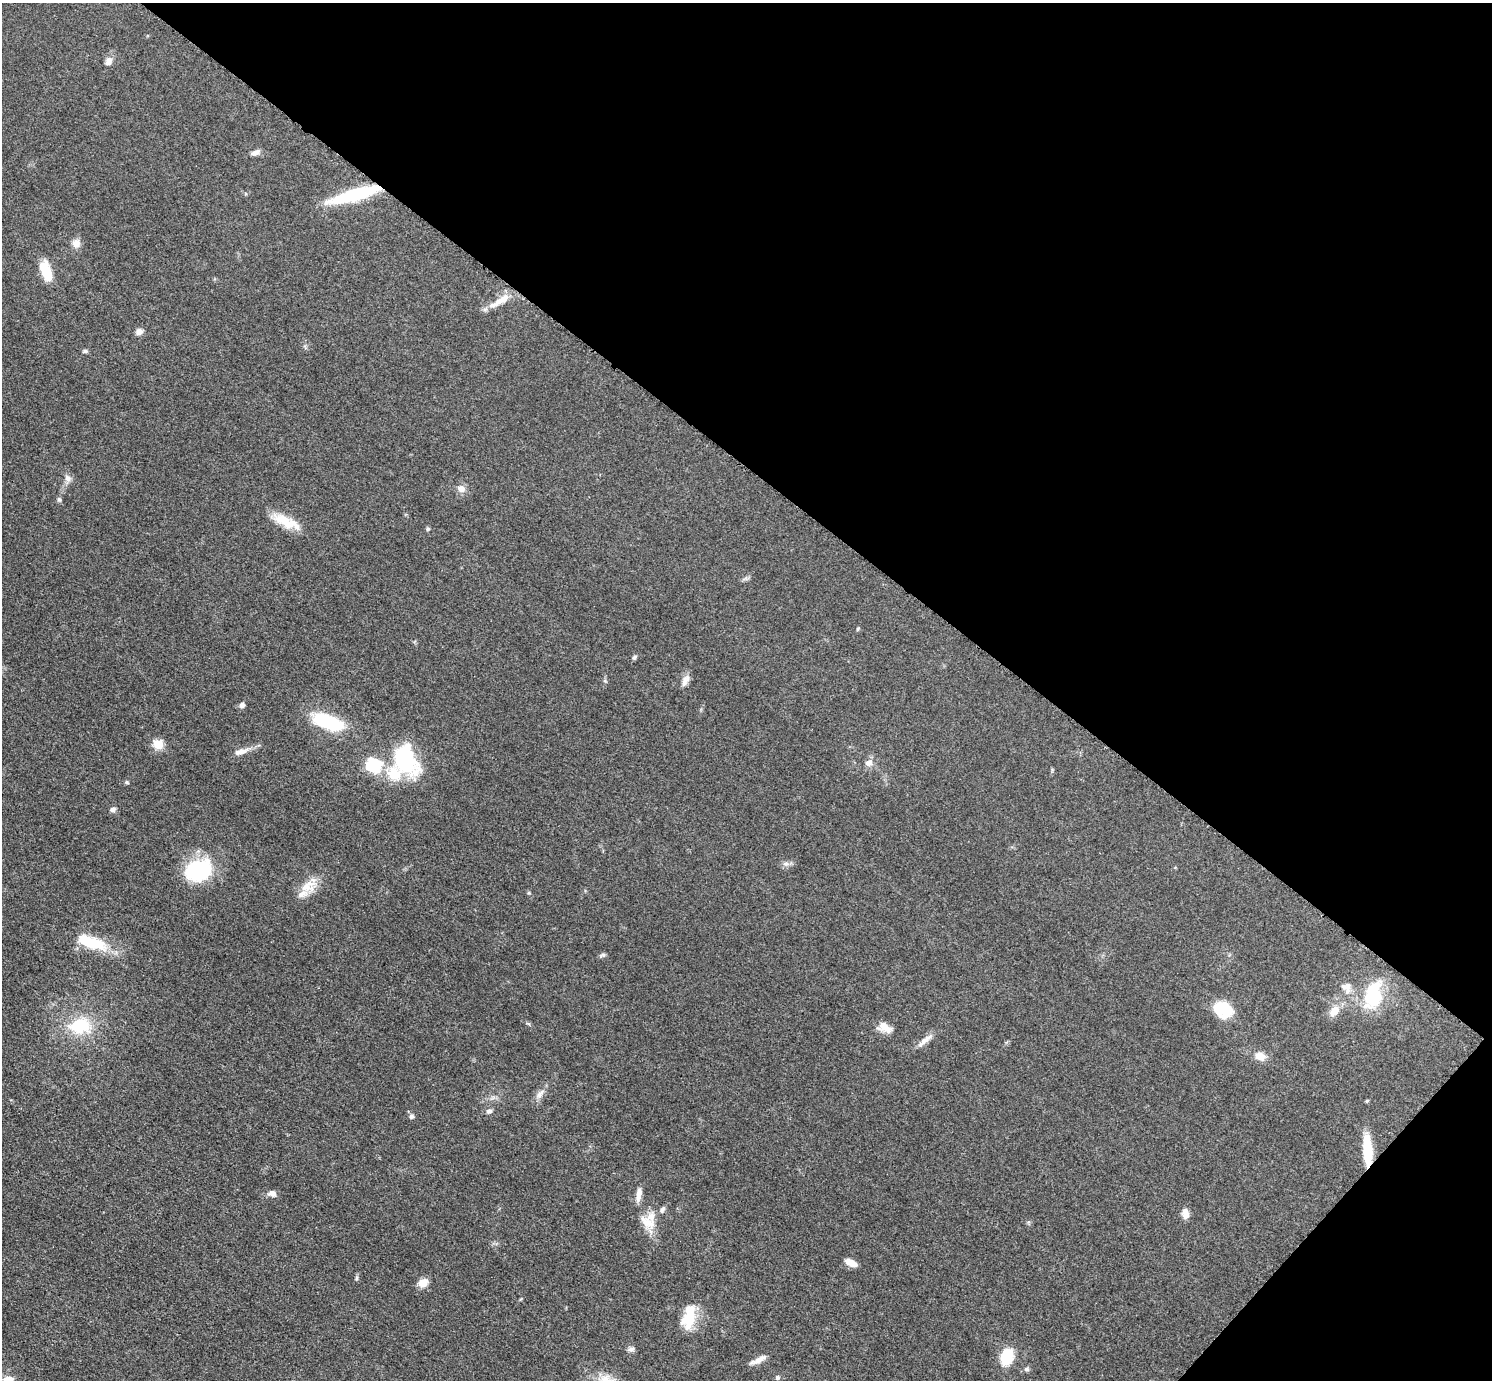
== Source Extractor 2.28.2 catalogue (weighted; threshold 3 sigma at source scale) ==
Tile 8 of 4 x 4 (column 4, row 2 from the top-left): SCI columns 4481-5970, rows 2919-4296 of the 5978 x 5981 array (HDU 1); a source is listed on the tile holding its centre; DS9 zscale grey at full resolution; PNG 1494 x 1382 px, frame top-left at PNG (2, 3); no overlay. Shown black and unused: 37% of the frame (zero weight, under 3 of 5 exposures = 1% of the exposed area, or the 3 px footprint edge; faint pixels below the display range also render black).
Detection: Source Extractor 2.28.2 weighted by HDU 2 'WHT'; one run over the whole footprint, this tile lists its part. Background 0.0533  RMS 0.0058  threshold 0.026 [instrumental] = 3 sigma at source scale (4.5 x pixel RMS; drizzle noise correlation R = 1.50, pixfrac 1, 0.05/0.05 arcsec/px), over >= 5 px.
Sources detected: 64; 1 inside a brighter object's white glare — not listed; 5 inside a brighter listed object's ellipse — not listed separately; the other 58 listed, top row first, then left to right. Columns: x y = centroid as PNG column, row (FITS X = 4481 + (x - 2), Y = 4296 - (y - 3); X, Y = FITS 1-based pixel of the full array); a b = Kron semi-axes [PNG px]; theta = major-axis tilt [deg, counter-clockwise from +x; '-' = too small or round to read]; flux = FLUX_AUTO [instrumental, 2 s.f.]
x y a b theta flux
108 61 11 8 59 3.2
255 152 12 6 24 2.7
355 194 54 11 16 42
76 243 9 9 - 4.6
46 271 24 11 -70 13
503 299 27 9 30 9.8
139 332 10 8 23 2.4
85 351 6 5 - 1
68 478 10 8 -59 2.8
461 489 10 9 - 3.8
59 499 7 5 -71 1.1
284 521 32 13 -33 13
427 529 6 5 - 0.86
858 629 6 4 70 0.67
634 657 7 5 41 1.1
605 681 6 3 -19 0.72
685 681 17 7 65 3.4
242 705 7 6 - 1.8
328 722 39 16 -19 33
158 744 5 5 - 27
241 752 20 7 16 4.7
406 759 27 19 -69 62
868 763 10 8 24 3.3
374 765 22 19 4 22
126 782 5 5 - 0.8
112 809 8 6 19 1.8
786 864 9 6 -5 2
198 870 28 20 23 49
308 886 24 17 27 10
91 942 37 13 -20 25
603 955 8 5 21 1.2
1348 988 18 7 -90 4.2
1373 995 33 19 75 32
1223 1010 21 15 -29 19
1334 1011 12 8 46 6.8
528 1024 6 4 -44 0.81
80 1025 24 17 13 25
884 1027 18 11 -22 6
925 1040 27 5 40 4.3
1260 1056 14 10 -26 5.3
540 1094 14 7 50 3.4
489 1111 8 6 11 1.9
411 1116 6 5 - 1.5
1367 1150 31 9 -87 20
272 1193 9 7 -16 3
639 1194 19 6 81 4.2
662 1210 9 6 51 1.7
1186 1214 12 7 -79 4.3
647 1222 25 13 -32 9.2
851 1263 13 6 -27 5.1
423 1283 10 8 40 6.3
689 1318 28 14 73 17
631 1349 10 5 15 1.6
758 1360 22 6 25 4
1006 1360 6 5 - 37
1027 1369 7 5 14 1.3
777 1377 5 5 - 1.4
8 1379 12 8 6 5.3
Overlapping masked pixels (flux is a lower limit): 2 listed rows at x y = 355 194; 1367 1150
Isophote crosses this tile's border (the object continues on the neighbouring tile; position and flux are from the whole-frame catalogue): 1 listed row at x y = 8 1379